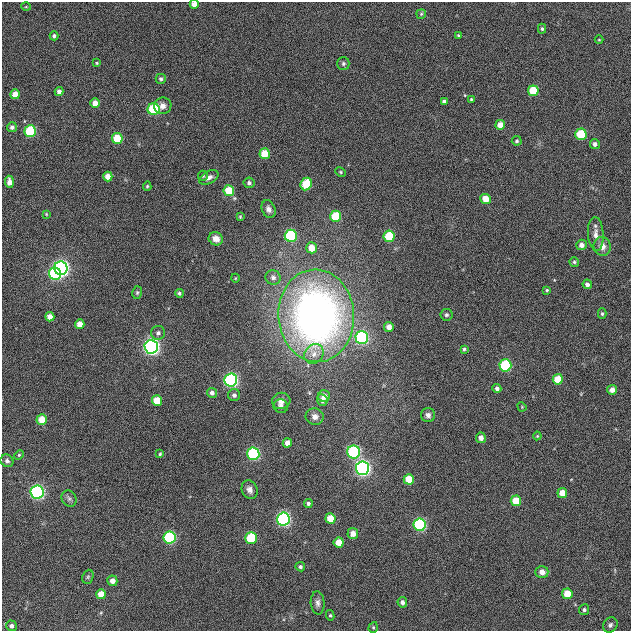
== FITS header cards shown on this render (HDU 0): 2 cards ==
NAXIS1  =                  629
NAXIS2  =                  629

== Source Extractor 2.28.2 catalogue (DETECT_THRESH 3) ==
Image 629 x 629 px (HDU 0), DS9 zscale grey, 1 PNG px = 1 image px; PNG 633 x 633 px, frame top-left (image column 1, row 629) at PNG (2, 2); each listed source drawn as its Kron ellipse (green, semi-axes under 4 px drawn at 4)
Background 7.54e-04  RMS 0.049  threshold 0.146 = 3 sigma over >= 5 px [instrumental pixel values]
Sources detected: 119; all 119 listed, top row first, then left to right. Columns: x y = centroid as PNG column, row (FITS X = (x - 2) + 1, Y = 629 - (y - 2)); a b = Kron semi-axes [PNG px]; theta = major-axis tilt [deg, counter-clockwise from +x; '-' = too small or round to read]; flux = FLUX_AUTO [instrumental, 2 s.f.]
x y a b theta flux
194 4 4 4 - 25
26 7 5 3 - 3
421 14 5 4 - 4.2
542 29 5 4 - 5.4
458 35 3 3 - 3.5
54 36 4 4 - 7.7
599 40 4 3 - 2.5
97 63 4 3 - 3.3
343 64 6 6 - 7
161 79 5 5 - 7.9
59 91 4 4 - 12
533 91 5 5 - 100
15 94 5 5 - 34
471 99 4 3 - 3.2
444 101 4 3 - 6.6
95 103 5 4 - 26
163 106 9 8 - 18
154 109 6 6 - 220
500 125 5 5 - 37
12 127 5 5 - 9.4
30 131 6 6 - 230
581 134 5 5 - 150
117 138 5 5 - 96
517 141 5 5 - 6.2
595 144 5 5 - 10
265 154 5 5 - 73
341 172 5 4 - 4.1
108 176 5 4 - 31
203 176 5 5 - 4.5
209 177 10 6 28 15
9 182 6 4 -86 20
249 183 5 5 - 8.6
306 184 6 5 - 110
147 186 5 4 - 4.6
229 191 5 5 - 86
486 199 5 5 - 46
268 209 9 6 -67 14
46 214 4 3 - 2.6
335 216 5 5 - 120
240 217 4 3 - 3.4
596 234 17 8 -86 23
291 236 6 6 - 280
389 236 5 5 - 130
216 239 7 6 - 19
582 245 5 5 - 17
602 246 9 8 - 23
312 248 5 5 - 52
574 262 5 4 - 5.3
61 268 7 6 - 990
55 274 6 6 - 400
273 277 8 7 - 13
235 278 4 3 - 2.5
587 284 5 4 - 12
547 290 3 3 - 4.4
137 293 6 5 - 5.3
179 293 4 4 - 6.9
602 314 5 4 - 5.1
446 315 6 6 - 6.6
316 316 46 38 -86 1900
50 317 5 4 - 24
80 324 5 4 - 27
389 327 5 5 - 21
158 333 7 7 - 10
362 338 6 6 - 450
151 347 7 6 - 1100
464 349 4 4 - 5.7
314 354 10 9 - 25
505 365 6 6 - 260
558 379 5 5 - 70
231 380 6 6 - 610
497 388 4 4 - 9.8
612 390 5 4 - 20
212 393 5 5 - 13
234 395 6 6 - 11
324 396 6 6 - 19
322 400 6 5 - 16
157 401 5 5 - 79
281 401 9 8 - 21
281 406 7 6 - 14
522 407 5 3 - 3.1
428 415 7 7 - 11
315 417 9 8 - 19
42 420 5 5 - 48
537 436 4 4 - 3.2
481 438 5 5 - 18
287 443 4 4 - 23
354 452 6 6 - 400
160 454 3 3 - 3.8
253 454 6 6 - 390
19 455 5 4 - 4.4
7 461 7 6 - 7.9
362 468 7 6 - 920
409 479 5 5 - 77
250 490 10 7 -65 17
37 492 6 6 - 720
562 493 5 5 - 45
69 499 8 7 - 9.8
516 501 5 5 - 61
308 503 4 4 - 7.2
283 519 6 6 - 640
330 519 5 5 - 59
420 525 6 6 - 370
353 534 5 5 - 27
169 537 6 6 - 300
251 538 6 5 - 170
339 542 5 5 - 47
300 567 5 4 - 7.1
542 572 6 6 - 26
88 577 7 5 69 6.1
112 581 5 5 - 24
101 594 5 5 - 45
567 594 5 5 - 56
402 602 5 5 - 11
318 603 11 7 -86 15
584 610 5 5 - 6.8
330 615 5 4 - 5
610 625 8 6 54 10
11 626 5 5 - 11
373 627 5 4 - 4.5
At the frame edge (FLAGS 8, measured only in part): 1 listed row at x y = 194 4